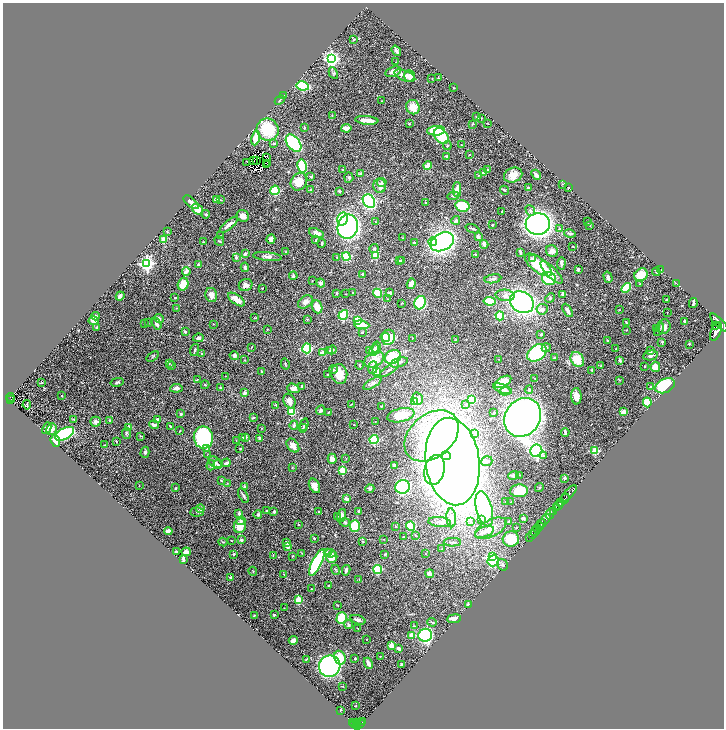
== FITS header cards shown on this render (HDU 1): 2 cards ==
NAXIS1  =                 1443
NAXIS2  =                 1452

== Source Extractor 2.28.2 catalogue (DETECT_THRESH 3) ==
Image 1443 x 1452 px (HDU 1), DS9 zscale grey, zoomed out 1/2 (1 PNG px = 2 x 2 image px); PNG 726 x 730 px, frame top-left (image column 2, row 1451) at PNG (3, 3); each listed source drawn as its Kron ellipse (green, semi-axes under 4 px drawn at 4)
Background 0.921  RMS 0.033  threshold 0.0994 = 3 sigma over >= 5 px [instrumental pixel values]
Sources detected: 507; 36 cannot appear on this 1/2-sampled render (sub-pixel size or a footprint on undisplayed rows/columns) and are neither listed nor drawn; the other 471 listed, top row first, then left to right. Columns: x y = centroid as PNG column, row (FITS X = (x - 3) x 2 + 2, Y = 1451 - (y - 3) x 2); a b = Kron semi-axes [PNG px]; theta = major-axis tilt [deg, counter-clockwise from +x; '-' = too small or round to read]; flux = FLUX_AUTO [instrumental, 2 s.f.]
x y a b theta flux
353 40 4 3 - 5.4
396 51 6 3 -54 21
331 59 4 4 - 2100
396 62 2 1 - 1.8
393 72 8 5 16 41
333 73 6 4 -62 9.8
405 76 11 5 -22 64
409 76 6 5 - 57
438 78 3 2 - 4
432 79 2 1 - 1.8
303 86 6 4 -10 440
454 88 2 2 - 3.7
284 96 3 2 - 11
280 100 5 2 - 5.3
382 101 2 1 - 2.2
413 107 7 6 - 82
332 116 3 2 - 3.1
477 117 3 2 - 5.2
481 118 2 2 - 2.4
367 120 12 3 -5 90
487 123 3 2 - 2
409 124 3 2 - 4.9
472 124 3 2 - 4.3
304 128 3 2 - 6
346 128 5 3 - 51
268 130 11 11 - 230
436 131 9 4 4 270
441 136 9 6 -51 190
255 138 7 3 79 170
293 143 10 6 -52 1000
274 144 3 3 - 6.3
461 145 3 2 - 3.6
447 146 4 3 - 7.8
469 155 3 2 - 3.7
447 156 4 3 - 8.6
267 157 2 1 - 1.6
254 160 2 1 - 3
256 160 2 1 - 1.5
247 162 2 1 - 0.84
267 163 2 1 - 0.6
266 165 2 1 - 3.2
302 166 7 4 -79 230
428 166 4 3 - 90
342 170 3 2 - 6.9
488 170 4 3 - 7.8
361 173 4 3 - 7.8
483 173 3 3 - 11
478 175 4 3 - 5.2
513 175 9 7 21 55
536 175 5 2 - 17
311 177 3 3 - 6
349 178 5 4 - 8.9
299 182 9 7 60 86
382 182 5 4 - 8.2
562 184 3 2 - 2.9
380 186 7 6 - 34
569 187 2 1 - 2.5
528 188 4 2 - 10
275 190 5 4 - 250
310 190 3 2 - 7.2
457 190 7 4 -90 61
504 190 5 2 - 4.8
339 191 4 3 - 7
453 196 6 3 8 9.3
216 200 3 2 - 45
221 200 3 2 - 4.3
369 201 7 5 -59 740
191 202 9 3 -40 27
426 203 2 2 - 4.4
462 206 7 5 -12 240
197 209 6 5 - 58
530 210 6 4 -52 13
502 211 3 2 - 5.5
206 214 4 3 - 7
243 216 6 5 - 42
342 219 7 5 77 320
456 220 4 3 - 15
376 222 3 2 - 3.7
588 222 3 2 - 4.5
538 224 12 11 - 3100
229 225 11 3 41 39
492 225 2 2 - 5.3
590 225 2 2 - 5
348 227 12 10 76 1900
472 229 7 2 -21 10
560 229 2 2 - 3.5
167 231 3 3 - 3.7
316 233 7 4 -20 42
570 234 6 3 -14 12
221 236 2 2 - 2
478 236 2 2 - 51
403 238 3 2 - 2.1
271 239 5 4 - 24
164 240 4 3 - 58
316 240 3 3 - 6.6
219 241 5 3 - 5.6
203 242 2 2 - 4.4
433 242 4 4 - 150
442 242 12 8 27 2700
322 243 4 3 - 8.6
414 243 4 4 - 6.7
484 244 4 3 - 29
573 246 2 2 - 3.2
374 248 4 3 - 7.5
552 251 6 5 - 24
286 252 3 3 - 5
520 252 4 2 - 9.7
245 253 4 2 - 12
376 255 3 3 - 120
475 255 3 3 - 6.8
236 257 2 2 - 37
267 257 14 4 -6 29
337 257 2 2 - 5.6
346 257 4 4 - 220
533 259 2 2 - 36
400 261 4 3 - 4.3
402 261 3 3 - 4.7
147 263 4 4 - 1700
561 263 6 3 88 12
198 265 3 3 - 13
538 265 16 7 -37 260
245 267 4 3 - 11
578 270 3 2 - 12
660 270 2 2 - 1.8
186 271 4 3 - 34
551 272 15 5 -46 58
656 272 4 3 - 6.7
362 274 3 3 - 9.9
641 275 7 6 - 99
293 276 4 3 - 11
608 277 6 3 -74 21
493 279 8 4 10 17
549 279 7 6 - 230
312 281 3 2 - 3.1
321 283 4 4 - 19
183 284 6 5 - 82
411 284 5 3 - 66
640 284 3 2 - 5
677 284 4 2 - 4.6
246 285 7 6 - 31
262 288 2 1 - 4.2
626 288 5 4 - 170
337 293 3 2 - 6.8
353 293 3 2 - 3.9
377 293 5 4 - 120
390 293 4 3 - 11
346 294 3 2 - 2
563 294 2 2 - 65
211 295 7 5 -76 41
505 295 9 5 -4 32
120 296 4 2 - 19
175 298 2 2 - 9.6
550 298 5 4 - 9.9
387 299 3 2 - 3.8
236 300 9 4 -36 69
666 300 2 2 - 10
489 301 6 4 -8 160
305 302 8 5 37 34
522 302 12 10 -32 1500
402 303 3 2 - 3.4
420 303 7 5 67 380
693 303 5 2 - 13
317 307 7 5 -69 76
176 308 2 2 - 2.6
542 309 5 5 - 28
567 310 7 3 -59 27
619 310 2 2 - 2.6
667 312 2 2 - 4.1
343 315 5 3 - 320
96 316 4 3 - 15
500 316 4 4 - 210
255 318 4 2 - 3.7
159 319 5 3 - 15
307 319 3 2 - 3.3
357 320 3 3 - 120
94 321 5 4 - 34
684 321 2 2 - 12
626 322 3 1 - 5.2
148 323 2 2 - 2.8
719 323 12 4 -46 7500
144 324 2 2 - 2.9
157 324 6 3 -56 22
213 324 2 2 - 2.7
362 325 7 3 -7 130
716 325 3 2 - 930
97 327 4 2 - 8.9
664 327 7 6 - 42
267 329 3 2 - 4.8
657 329 3 3 - 4.7
659 329 7 3 58 8.4
626 330 2 2 - 2.8
185 331 3 2 - 12
716 331 10 5 67 6700
362 332 2 2 - 4.8
541 334 3 3 - 7.4
385 337 5 4 - 80
388 337 8 6 71 260
198 338 5 3 - 18
412 338 3 2 - 3.1
455 340 3 2 - 3.3
608 340 4 2 - 5.1
662 342 3 3 - 5.5
689 344 2 2 - 4.1
251 347 3 2 - 3.8
307 348 5 4 - 450
376 348 6 4 79 34
546 348 5 3 - 8
616 349 2 2 - 8.9
195 350 6 2 73 8.9
332 350 5 4 - 11
370 350 4 3 - 5
374 350 6 4 63 27
330 351 3 3 - 3.9
650 351 4 3 - 11
322 352 4 2 - 31
537 353 10 7 37 410
202 354 2 2 - 12
650 355 7 4 11 24
234 356 5 4 - 15
153 357 7 2 35 5.5
393 357 8 6 27 320
555 358 3 2 - 23
498 359 2 1 - 2.3
577 359 8 6 -56 140
244 360 3 3 - 2.9
374 360 10 7 29 91
620 360 4 3 - 9.7
399 362 9 4 18 24
169 364 3 2 - 2.5
285 364 5 2 - 7.5
172 365 3 2 - 3.2
359 365 4 3 - 8.8
600 366 3 2 - 3.2
645 366 3 2 - 4.2
655 367 5 5 - 53
373 368 6 5 - 21
333 370 4 3 - 7.2
389 370 11 3 36 16
592 370 4 3 - 6.9
261 371 3 2 - 6.7
377 372 4 3 - 96
328 374 3 2 - 3.7
339 374 10 8 -80 100
225 376 2 1 - 1.5
535 379 4 2 - 4.5
197 380 3 2 - 3.8
619 380 2 2 - 3.5
117 382 6 3 14 11
503 382 9 5 31 71
42 383 3 2 - 3.2
372 383 10 4 30 20
205 385 4 2 - 4.7
302 386 2 2 - 6.8
665 386 10 7 26 370
651 387 4 2 - 6.2
176 388 6 3 6 25
220 388 3 2 - 4.6
293 388 6 4 -18 23
503 389 10 4 -19 30
529 390 4 4 - 13
505 391 5 3 - 9.6
245 393 2 2 - 60
62 396 2 2 - 10
576 396 8 5 -87 66
10 397 4 3 - 93
418 399 6 5 - 27
472 399 4 3 - 230
10 400 3 2 - 79
289 401 7 5 -63 42
414 401 3 3 - 180
647 402 5 4 - 150
351 404 4 1 - 2.6
466 404 4 3 - 7.2
27 405 4 3 - 5.1
276 405 4 2 - 3.3
382 406 4 2 - 4.2
321 410 5 4 - 13
292 412 4 4 - 130
328 412 3 2 - 3
623 412 4 3 - 31
494 413 3 2 - 7
181 414 2 2 - 27
401 415 14 6 13 160
523 417 20 17 54 4700
253 418 4 2 - 5.8
74 419 3 2 - 4.9
109 420 3 2 - 3.7
158 420 3 3 - 26
95 422 5 5 - 23
375 422 2 1 - 2.1
154 425 5 3 - 19
294 425 4 3 - 12
304 425 7 2 73 10
354 425 3 2 - 2.7
170 426 3 2 - 4.5
129 427 2 2 - 68
303 427 4 3 - 5.9
47 428 6 3 63 26
261 428 3 2 - 3
51 429 6 5 - 27
180 431 3 2 - 3.7
565 432 4 2 - 17
126 433 6 4 -81 12
65 434 10 5 27 630
475 434 4 3 - 10
140 436 3 2 - 3.4
432 436 30 21 40 1200
203 437 11 9 -80 880
243 437 3 3 - 5.7
246 437 2 2 - 50
259 438 4 2 - 6.4
374 439 5 4 - 390
236 440 3 2 - 3
55 441 6 4 -71 66
116 442 3 2 - 2.9
105 445 2 2 - 2.6
293 446 8 5 -51 48
207 448 4 3 - 17
240 449 2 2 - 4.4
536 451 6 6 - 1200
595 451 3 3 - 290
145 452 5 4 - 12
207 454 2 1 - 1.8
446 456 5 4 - 580
543 456 3 2 - 11
346 458 3 2 - 3.2
332 459 5 4 - 24
487 461 5 5 - 13
215 462 7 5 -35 21
452 462 44 27 -82 11000
226 463 4 2 - 23
218 464 4 4 - 9.8
211 465 5 3 - 8.2
394 465 3 2 - 7.9
292 468 3 2 - 5.1
343 470 3 3 - 350
435 470 15 10 75 1800
514 475 5 4 - 16
520 475 3 2 - 5.3
564 478 2 2 - 45
221 481 4 2 - 4.5
227 483 2 1 - 1.7
139 485 2 2 - 1.8
314 486 8 5 -63 42
245 487 3 3 - 20
403 487 7 7 - 890
176 488 4 3 - 6.2
539 488 4 2 - 5.3
370 489 4 3 - 11
519 491 9 6 3 150
569 494 10 2 47 2100
243 496 8 3 -61 14
346 499 3 2 - 34
565 499 5 2 - 2000
506 501 2 2 - 4.8
511 502 2 2 - 2.2
560 503 4 2 - 400
558 505 3 1 - 280
556 508 3 2 - 520
200 509 4 3 - 29
484 509 18 8 -76 610
267 511 2 2 - 7
359 511 3 3 - 7
553 511 3 2 - 450
197 512 7 4 4 12
274 512 3 3 - 12
318 512 3 2 - 2.6
239 513 2 2 - 31
258 514 4 3 - 15
550 514 5 2 - 900
337 516 3 3 - 4.8
341 516 7 4 71 25
451 518 9 5 -86 53
523 518 3 3 - 15
482 519 3 3 - 22
546 519 6 3 53 3700
241 521 4 4 - 13
470 521 4 3 - 14
345 522 5 4 - 10
440 522 11 5 -5 28
509 522 4 2 - 7.7
298 524 2 2 - 3.3
541 524 5 2 - 1300
240 526 7 6 - 100
355 526 6 5 - 310
395 526 3 2 - 2.7
411 526 5 4 - 240
516 527 3 2 - 6.5
539 527 3 2 - 1100
491 528 17 8 27 73
538 528 2 2 - 660
168 531 4 3 - 40
535 531 5 2 - 180
484 532 10 5 21 29
532 534 2 2 - 240
415 535 2 2 - 5.5
404 537 2 2 - 6.5
314 538 3 2 - 8.1
529 538 2 1 - 95
384 539 3 2 - 3.3
511 539 8 7 - 280
241 540 3 3 - 13
231 541 3 2 - 2.6
363 541 3 2 - 5.7
223 542 4 3 - 6.4
452 542 8 2 0 8.2
287 543 4 3 - 12
287 546 4 3 - 37
442 549 3 2 - 2.8
176 552 3 2 - 11
186 552 5 3 - 24
327 552 4 3 - 14
302 553 3 2 - 4.7
330 553 5 4 - 13
234 554 3 2 - 7.2
426 554 2 2 - 3.4
273 555 3 2 - 3.5
385 555 4 3 - 6
293 556 3 2 - 3.9
332 557 6 5 - 73
492 557 4 3 - 180
183 559 4 2 - 13
493 561 6 5 - 390
317 562 14 5 63 680
503 565 6 5 - 15
377 569 4 4 - 310
336 570 5 3 - 5.6
346 570 5 3 - 21
253 571 4 2 - 4.1
284 574 3 2 - 4.4
430 574 4 4 - 45
230 577 3 2 - 10
359 579 3 2 - 3.4
329 586 3 2 - 3.1
311 589 2 1 - 3.6
298 600 3 3 - 270
337 605 3 2 - 3.3
468 605 4 3 - 15
284 608 3 2 - 2.1
274 615 2 2 - 10
254 616 3 1 - 4.2
342 618 6 5 - 200
454 619 7 3 6 36
358 620 8 3 -19 23
432 622 5 2 - 5.8
349 624 5 4 - 14
414 626 3 2 - 3
358 628 2 2 - 2.4
412 635 2 2 - 97
425 635 7 6 - 810
367 639 2 1 - 3.7
293 640 4 3 - 26
391 645 2 2 - 110
398 648 4 3 - 21
381 656 3 2 - 2.4
340 658 7 5 -66 93
306 659 3 2 - 4
355 659 3 3 - 5.4
368 663 6 3 -66 29
401 664 2 2 - 4.4
330 666 11 10 - 1600
343 686 3 2 - 3.3
356 706 3 2 - 3.9
340 710 2 2 - 2.6
352 722 3 2 - 95
356 722 2 1 - 34
363 722 4 2 - 190
355 723 3 2 - 180
357 724 3 2 - 520
361 724 2 2 - 240
357 727 2 2 - 440
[36 sub-pixel or undisplayed-footprint detections neither listed nor drawn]